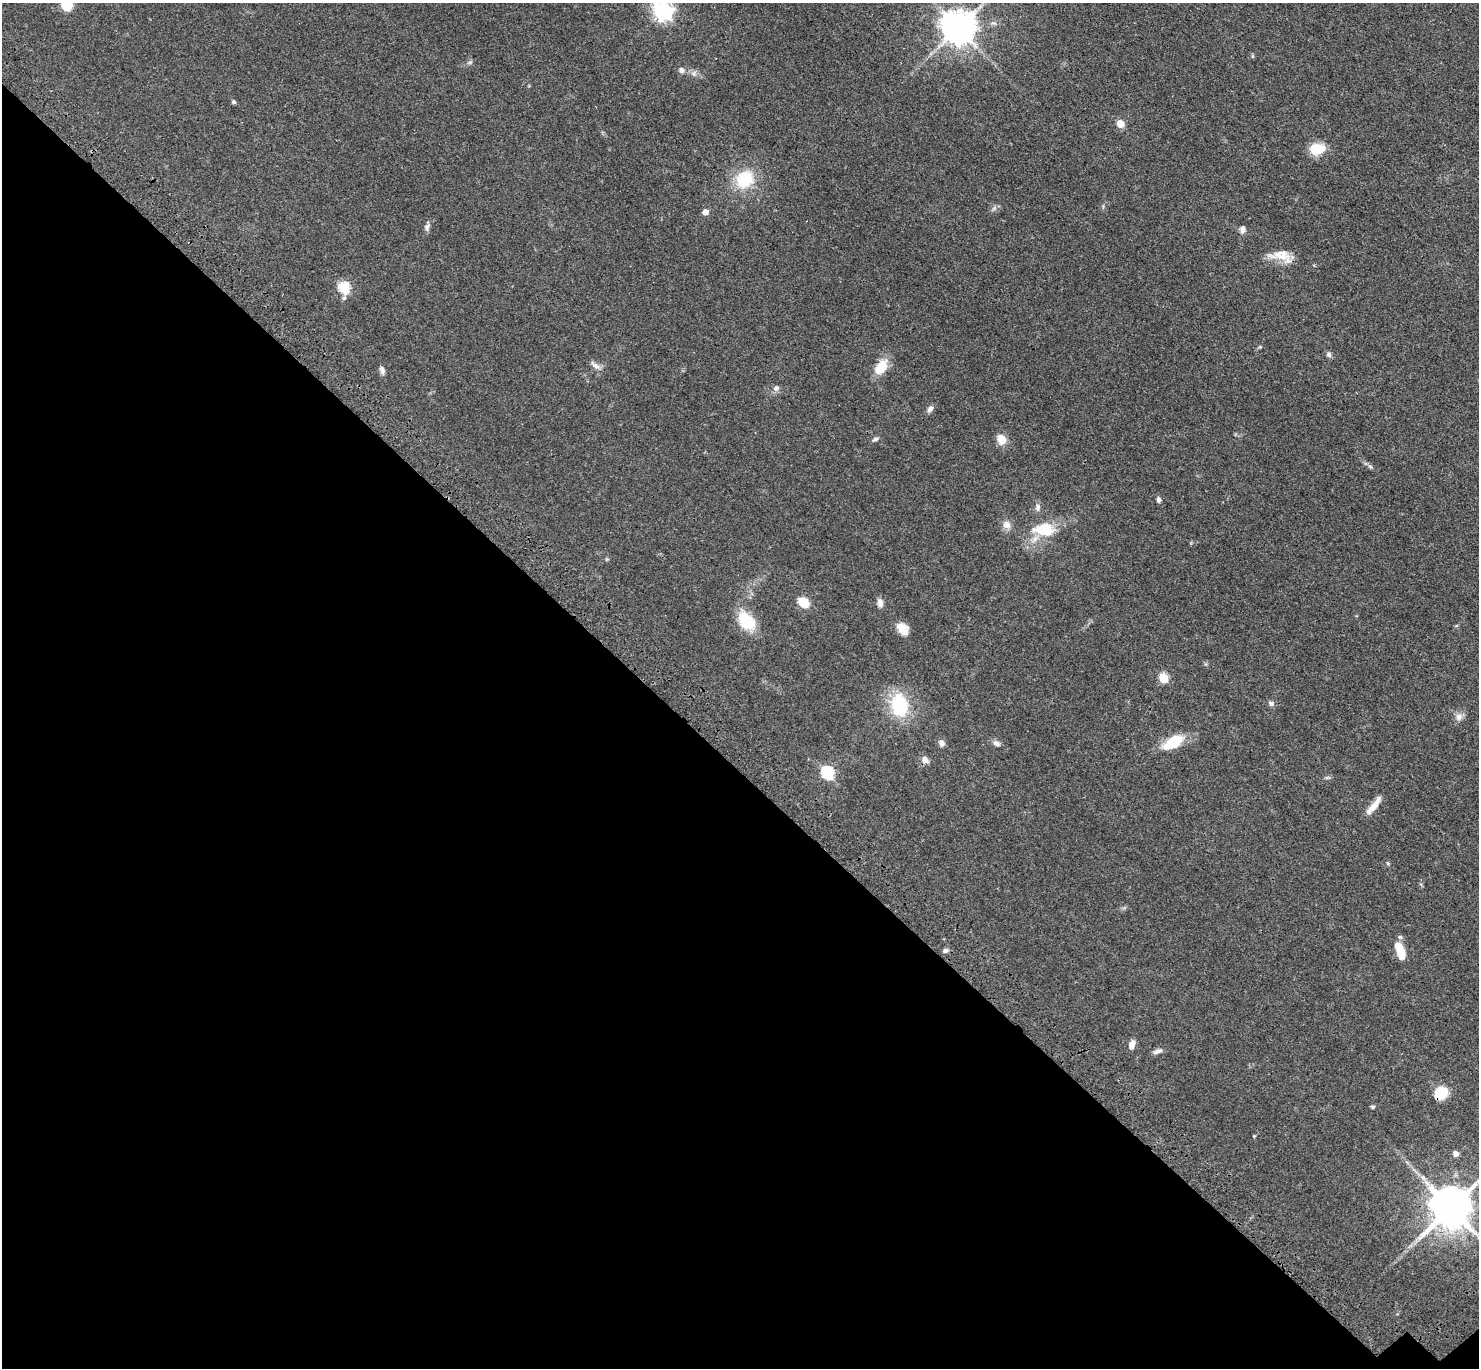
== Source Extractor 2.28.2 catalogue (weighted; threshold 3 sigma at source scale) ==
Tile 14 of 4 x 4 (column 2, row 4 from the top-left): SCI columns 1579-3055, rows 395-1760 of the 6111 x 6111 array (HDU 1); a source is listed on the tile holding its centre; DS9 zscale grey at full resolution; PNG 1481 x 1370 px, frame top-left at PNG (2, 3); no overlay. Shown black and unused: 44% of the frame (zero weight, under 3 of 4 exposures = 6% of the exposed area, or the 3 px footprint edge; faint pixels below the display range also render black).
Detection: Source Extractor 2.28.2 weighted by HDU 2 'WHT'; one run over the whole footprint, this tile lists its part. Background 0.0395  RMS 0.0055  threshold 0.0245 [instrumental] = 3 sigma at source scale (4.5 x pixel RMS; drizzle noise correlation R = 1.50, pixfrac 1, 0.05/0.05 arcsec/px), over >= 5 px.
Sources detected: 61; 1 inside a brighter object's white glare — not listed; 2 inside a brighter listed object's ellipse — not listed separately; the other 58 listed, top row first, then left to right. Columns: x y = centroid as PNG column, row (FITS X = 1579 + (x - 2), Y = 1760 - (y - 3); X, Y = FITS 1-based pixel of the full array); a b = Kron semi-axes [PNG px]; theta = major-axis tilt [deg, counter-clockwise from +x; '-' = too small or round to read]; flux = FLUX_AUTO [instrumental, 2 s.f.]
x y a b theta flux
67 5 12 11 - 11
663 11 7 7 - 250
959 28 10 9 - 1200
1252 56 6 4 -90 0.61
470 62 7 5 42 1
682 70 8 7 - 2.3
694 73 8 8 - 2
234 102 4 4 - 1.3
1121 124 5 5 - 12
1317 149 15 11 5 15
745 179 19 17 49 25
994 208 10 4 45 1.3
705 212 5 5 - 4.8
427 227 12 7 71 2.2
1243 229 9 6 83 2.4
1281 256 33 14 -11 10
344 288 6 5 - 44
344 298 6 5 - 1
1260 347 5 4 - 0.61
1329 354 7 6 - 1.6
596 366 18 6 -35 2.9
881 367 16 10 57 13
382 370 11 6 -77 1.9
776 388 8 7 - 2.1
930 409 9 6 59 2.1
875 439 9 5 27 1.3
1001 439 14 11 -54 5.5
1370 467 7 4 -43 0.96
1159 500 7 6 - 1.4
1038 507 11 7 83 2.1
1006 525 11 10 - 3.8
1042 530 23 17 -17 15
607 559 5 5 - 0.63
803 602 8 6 -39 17
880 603 11 7 -83 2.9
746 621 22 14 -53 21
902 629 15 10 -49 6.7
1163 678 5 5 - 25
1271 703 8 7 - 1.5
900 705 27 19 -80 31
1459 717 12 10 70 3.1
1173 742 27 13 30 16
942 743 8 7 - 2.2
996 743 11 7 -37 2.3
925 760 9 7 -50 3.3
827 773 6 6 - 67
1327 778 9 4 1 0.99
1374 806 26 7 52 6
1388 863 5 5 - 0.69
945 951 7 6 - 1.5
1400 951 18 8 -71 12
1132 1045 10 6 75 3.6
1157 1051 13 6 19 2.2
1441 1093 13 11 48 16
1373 1107 5 4 - 0.8
1254 1136 4 4 - 0.46
1456 1154 7 6 - 2.4
1451 1208 12 11 - 2300
Overlapping masked pixels (flux is a lower limit): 2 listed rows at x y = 1441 1093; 1451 1208
Isophote crosses this tile's border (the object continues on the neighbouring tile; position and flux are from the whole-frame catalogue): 3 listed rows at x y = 67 5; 663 11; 1451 1208